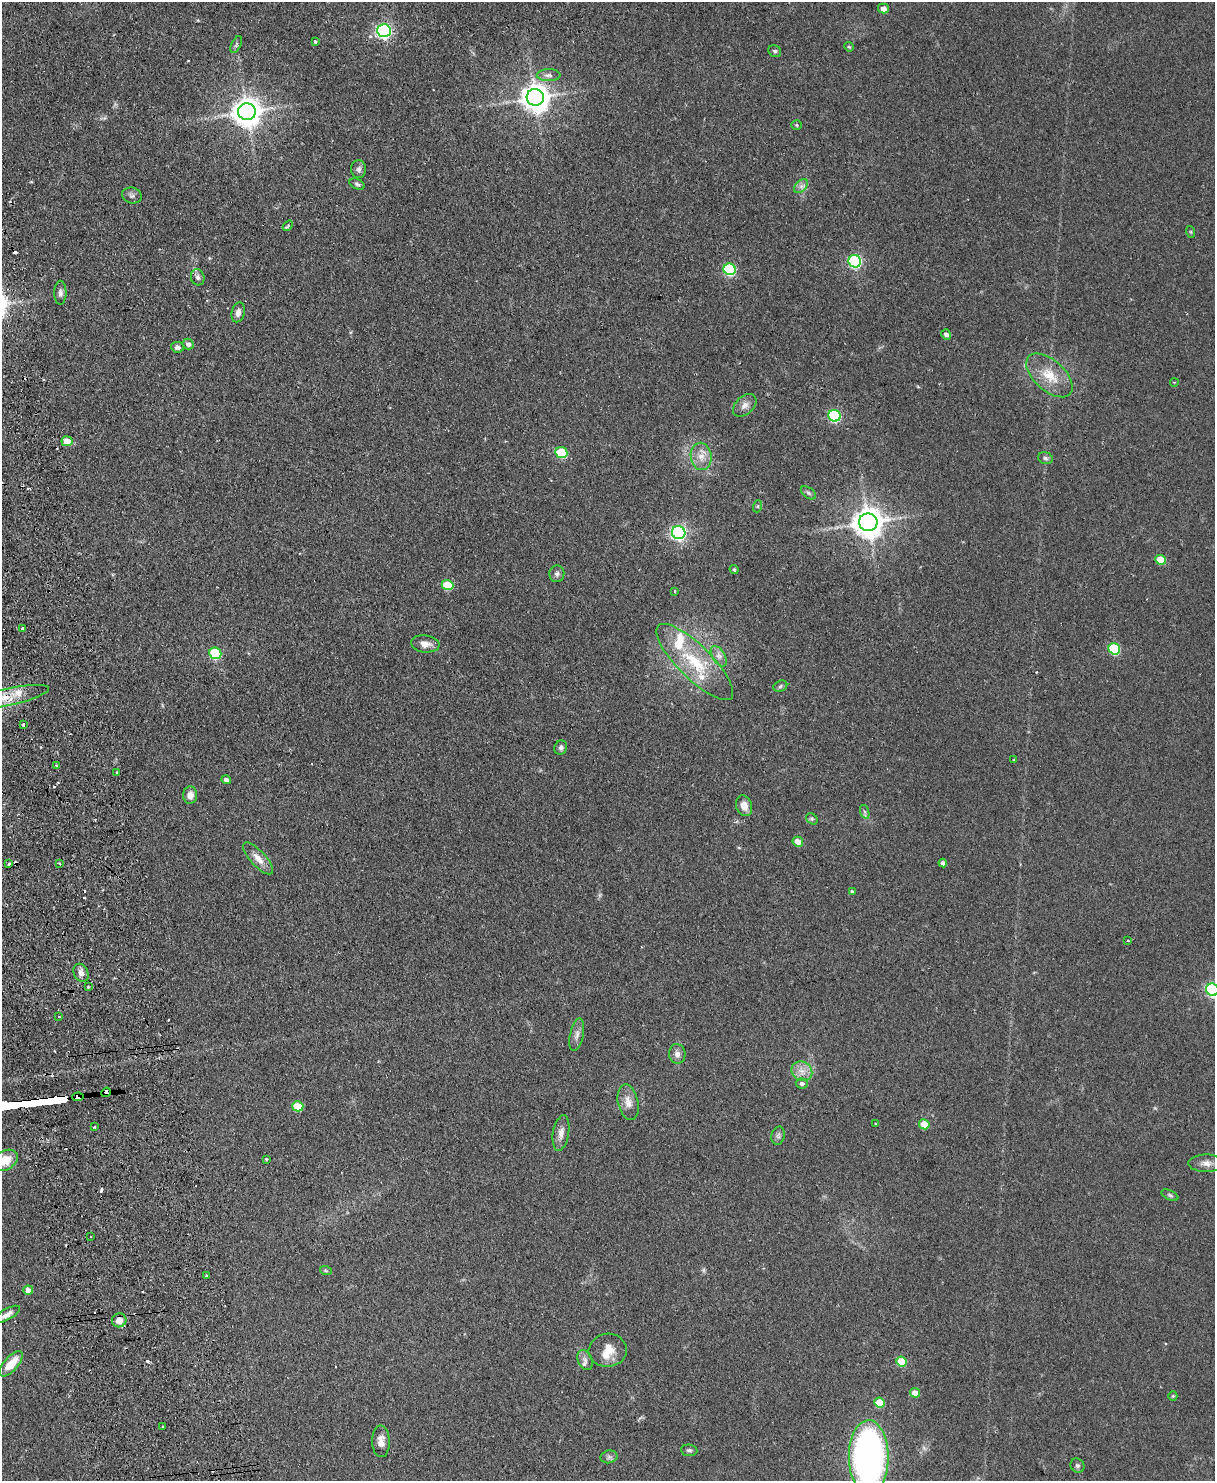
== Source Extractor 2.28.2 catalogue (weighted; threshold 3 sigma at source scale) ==
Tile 7 of 4 x 3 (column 3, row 2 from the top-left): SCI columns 2483-3695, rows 1632-3110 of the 4965 x 4853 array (HDU 1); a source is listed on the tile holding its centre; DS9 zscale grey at full resolution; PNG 1217 x 1483 px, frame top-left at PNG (2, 2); each listed source drawn as its Kron ellipse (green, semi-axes under 4 px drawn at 4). Shown black and unused: <1% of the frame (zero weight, under 2 of 3 exposures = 3% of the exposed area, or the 3 px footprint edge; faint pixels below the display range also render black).
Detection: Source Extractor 2.28.2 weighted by HDU 2 'WHT'; one run over the whole footprint, this tile lists its part. Background 0.14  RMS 0.0068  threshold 0.0305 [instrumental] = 3 sigma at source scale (4.5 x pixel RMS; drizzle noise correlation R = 1.50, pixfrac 1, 0.05/0.05 arcsec/px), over >= 5 px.
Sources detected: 120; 1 too faint to see at this stretch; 9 cosmic-ray / hot-pixel residue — neither listed nor drawn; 4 inside a brighter listed object's ellipse — not listed separately; the other 106 listed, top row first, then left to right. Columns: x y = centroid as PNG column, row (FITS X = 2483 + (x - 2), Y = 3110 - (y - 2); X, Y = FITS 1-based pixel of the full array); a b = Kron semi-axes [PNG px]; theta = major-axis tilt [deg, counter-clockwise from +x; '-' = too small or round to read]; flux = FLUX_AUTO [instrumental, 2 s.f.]
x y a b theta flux
883 9 5 5 - 4.3
384 31 7 6 - 170
315 42 3 3 - 1.4
236 45 9 4 64 1.3
849 47 5 4 - 0.78
775 51 6 5 - 1.3
549 75 12 6 0 2.8
535 97 9 8 - 870
247 112 9 8 - 930
797 125 5 4 - 0.8
358 169 9 7 -85 2.4
357 184 8 5 -24 1.4
801 186 8 5 45 2.3
132 195 10 8 -15 2.1
288 226 6 3 50 1.2
1191 232 6 4 -71 0.73
855 261 6 6 - 110
730 269 6 5 - 74
198 277 8 6 -74 2.1
60 293 12 6 89 2.5
238 312 10 6 76 3.4
946 334 5 4 - 2.6
188 344 5 5 - 2.3
177 347 6 5 - 2.7
1049 375 28 15 -42 17
1174 382 4 3 - 0.54
745 405 14 8 42 4
835 416 6 5 - 81
67 441 5 5 - 10
561 453 6 5 - 39
701 456 14 10 -80 6.9
1045 458 7 5 -17 1.5
808 493 9 5 -37 1.4
758 506 6 4 71 0.87
868 522 9 8 - 1000
679 533 7 6 - 180
1161 560 5 5 - 17
734 569 5 3 - 0.82
557 574 8 7 - 2.1
447 585 6 5 - 25
675 591 3 3 - 0.71
23 629 3 3 - 4.1
425 644 14 8 -7 5.2
1114 649 6 5 - 53
215 653 6 5 - 57
719 656 11 6 -57 3.4
695 662 51 16 -45 36
780 686 7 5 24 1.2
5 697 45 8 12 14
23 725 3 3 - 1.5
561 748 7 6 - 1.8
1014 760 3 2 - 0.67
56 765 3 3 - 0.72
117 773 3 3 - 1.5
226 780 5 4 - 2.4
190 795 9 7 88 4.9
744 806 10 8 -71 5.4
865 812 7 4 -71 1.4
812 819 6 5 - 1.1
798 842 5 5 - 6.5
258 858 20 7 -48 6.8
943 863 4 4 - 3.1
9 864 3 3 - 1.8
60 864 3 3 - 1.1
852 892 4 3 - 1.3
1128 940 3 3 - 0.56
81 973 9 7 -65 3.8
88 987 3 2 - 0.88
1212 990 6 6 - 130
59 1017 3 2 - 0.79
577 1035 16 6 78 3.6
677 1054 10 8 -85 3.5
802 1071 11 9 -33 5.4
802 1083 6 5 - 2
106 1092 5 4 - 67
78 1097 6 4 4 310
628 1102 18 10 -78 6.1
298 1106 5 5 - 22
875 1123 3 2 - 0.41
924 1124 5 5 - 14
95 1127 3 3 - 0.86
561 1133 18 8 80 4.8
778 1136 9 6 77 1.9
266 1159 3 3 - 0.56
5 1160 14 9 30 11
1206 1163 18 8 -1 4.6
1170 1195 9 4 -25 1.3
90 1237 2 2 - 0.67
326 1271 6 4 -19 0.8
206 1276 3 2 - 1
28 1290 5 4 - 4.8
7 1314 14 5 30 3.4
119 1320 7 7 - 6
608 1350 19 16 6 10
585 1360 10 7 -69 2.9
902 1362 5 5 - 23
11 1364 16 7 48 12
915 1393 5 4 - 7.3
1173 1396 5 4 - 0.71
880 1402 5 5 - 17
163 1427 3 3 - 1.7
381 1441 16 9 -89 5.5
689 1450 8 5 -7 1.6
609 1457 8 6 12 2
869 1457 37 20 -89 300
1077 1465 7 6 - 1.5
Overlapping masked pixels (flux is a lower limit): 2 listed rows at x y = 106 1092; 78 1097
Isophote crosses this tile's border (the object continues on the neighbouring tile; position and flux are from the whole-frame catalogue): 4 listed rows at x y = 5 697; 1212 990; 5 1160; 869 1457